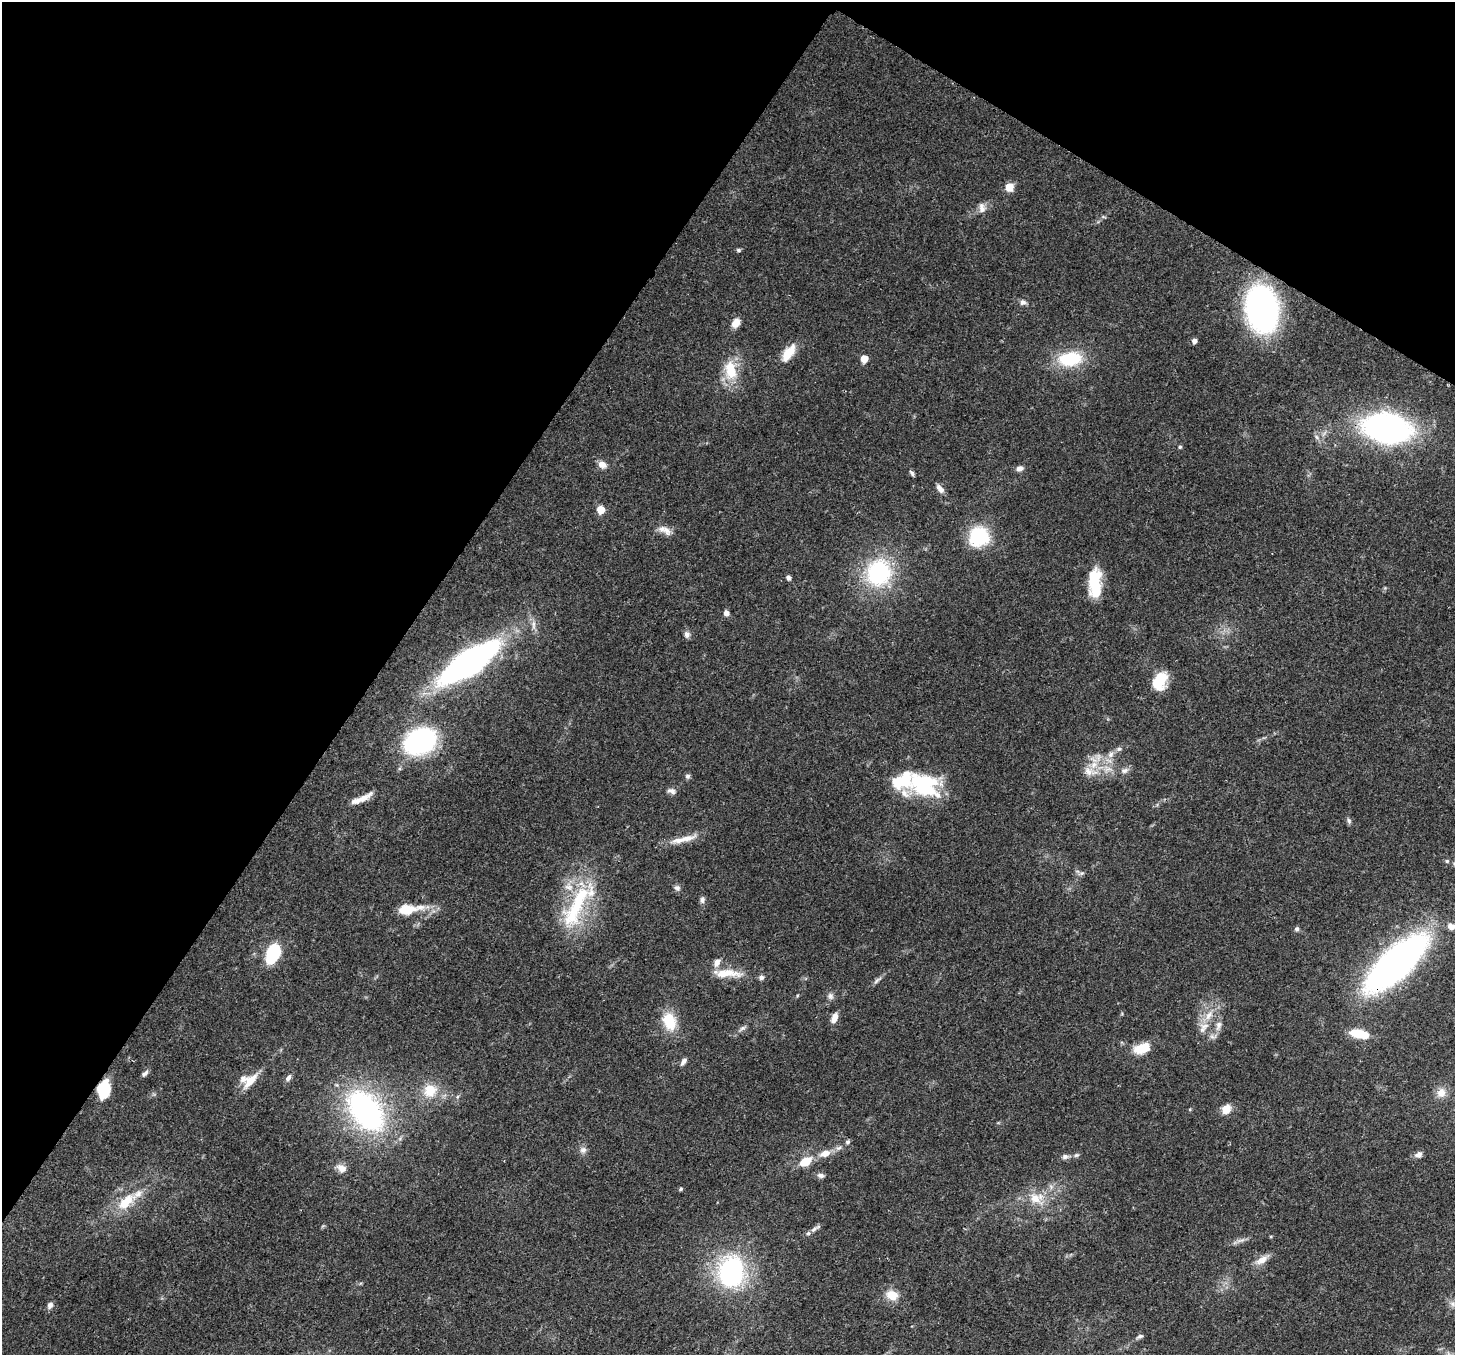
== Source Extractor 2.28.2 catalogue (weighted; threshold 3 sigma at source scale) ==
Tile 2 of 4 x 4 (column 2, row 1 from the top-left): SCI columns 1531-2983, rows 4418-5770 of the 5962 x 6060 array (HDU 1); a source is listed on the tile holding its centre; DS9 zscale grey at full resolution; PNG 1457 x 1357 px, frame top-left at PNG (2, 2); no overlay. Shown black and unused: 32% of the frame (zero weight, under 3 of 4 exposures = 8% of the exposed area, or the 3 px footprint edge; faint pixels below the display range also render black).
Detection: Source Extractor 2.28.2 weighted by HDU 2 'WHT'; one run over the whole footprint, this tile lists its part. Background 0.0534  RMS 0.003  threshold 0.0133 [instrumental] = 3 sigma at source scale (4.5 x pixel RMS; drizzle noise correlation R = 1.50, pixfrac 1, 0.0396/0.0396 arcsec/px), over >= 5 px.
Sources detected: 98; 1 inside a brighter object's white glare — not listed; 9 inside a brighter listed object's ellipse — not listed separately; the other 88 listed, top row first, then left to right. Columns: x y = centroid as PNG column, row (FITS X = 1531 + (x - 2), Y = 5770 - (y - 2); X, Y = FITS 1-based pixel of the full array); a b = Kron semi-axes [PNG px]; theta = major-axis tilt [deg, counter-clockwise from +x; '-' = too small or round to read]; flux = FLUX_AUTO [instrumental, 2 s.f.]
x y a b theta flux
1009 187 8 8 - 3.3
982 208 14 8 -81 1.6
738 250 5 4 - 0.58
1023 302 8 7 - 0.96
1262 309 33 23 -82 100
736 323 10 8 57 2.9
1194 341 5 5 - 1.3
788 353 24 11 55 5
864 359 5 5 - 4.5
1070 359 27 16 7 14
731 370 29 16 -81 8.7
1387 428 35 21 -11 96
1180 447 5 4 - 0.45
602 465 11 9 -25 1.8
1020 468 8 6 17 1.3
912 473 8 4 -56 0.62
940 489 13 6 -52 1.5
600 510 6 5 - 5.5
665 530 20 9 -26 2.4
979 537 23 22 - 15
879 573 30 27 73 28
788 578 6 5 - 0.71
1095 583 31 13 90 11
726 613 6 5 - 1.5
687 634 9 7 -84 1.1
469 662 48 16 34 130
1159 677 20 14 -20 5.6
420 741 31 22 24 42
1119 749 7 6 - 0.74
1111 754 9 8 - 1.5
1094 765 12 8 46 3.2
1124 770 11 7 17 1.2
687 776 7 6 - 0.68
923 784 40 26 -28 23
671 791 12 7 -21 1.2
361 799 27 6 25 3.5
1349 821 8 5 -79 0.67
687 838 24 8 11 3.8
677 888 9 7 -37 0.88
702 900 9 6 87 0.9
577 905 71 22 65 24
406 909 20 11 3 6.7
1451 926 8 7 - 1.7
1297 929 6 6 - 0.68
273 953 15 9 72 31
717 963 11 8 63 1.9
1396 963 52 20 43 150
727 973 37 10 0 6
761 977 7 6 - 0.76
877 980 15 4 41 0.95
830 996 9 7 -90 1
1209 1015 14 8 53 3
834 1018 13 6 67 2.3
669 1021 22 15 -72 8.1
1219 1025 12 8 81 1.6
742 1028 9 5 26 0.79
1360 1034 18 7 -13 8.6
1212 1037 7 5 -1 0.79
1139 1049 21 11 3 5.5
683 1061 9 5 49 1.1
145 1073 10 5 43 0.88
288 1078 10 6 53 1
250 1081 22 9 48 4.7
103 1089 20 13 83 7.9
430 1090 19 18 - 6.9
1441 1092 13 12 - 2.5
1226 1109 11 9 61 3.2
366 1110 33 20 -52 83
847 1142 6 5 - 0.59
839 1148 9 4 22 0.94
583 1150 9 8 - 1.2
825 1153 13 8 18 2.9
1418 1154 10 7 27 1.3
1076 1155 7 5 19 0.6
1065 1156 8 6 0 0.99
806 1162 9 6 35 7
341 1168 13 10 -29 2.1
820 1175 9 6 -10 1.1
681 1189 5 4 - 0.4
1036 1198 21 15 -2 5.9
126 1202 28 14 42 8
814 1229 10 6 32 1.2
1262 1260 19 9 31 2.5
731 1272 37 29 83 37
892 1295 15 13 -18 4.1
1453 1304 9 6 -17 1.1
50 1305 8 7 - 1.1
1140 1336 7 5 15 0.58
Overlapping masked pixels (flux is a lower limit): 3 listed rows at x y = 469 662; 1396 963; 103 1089